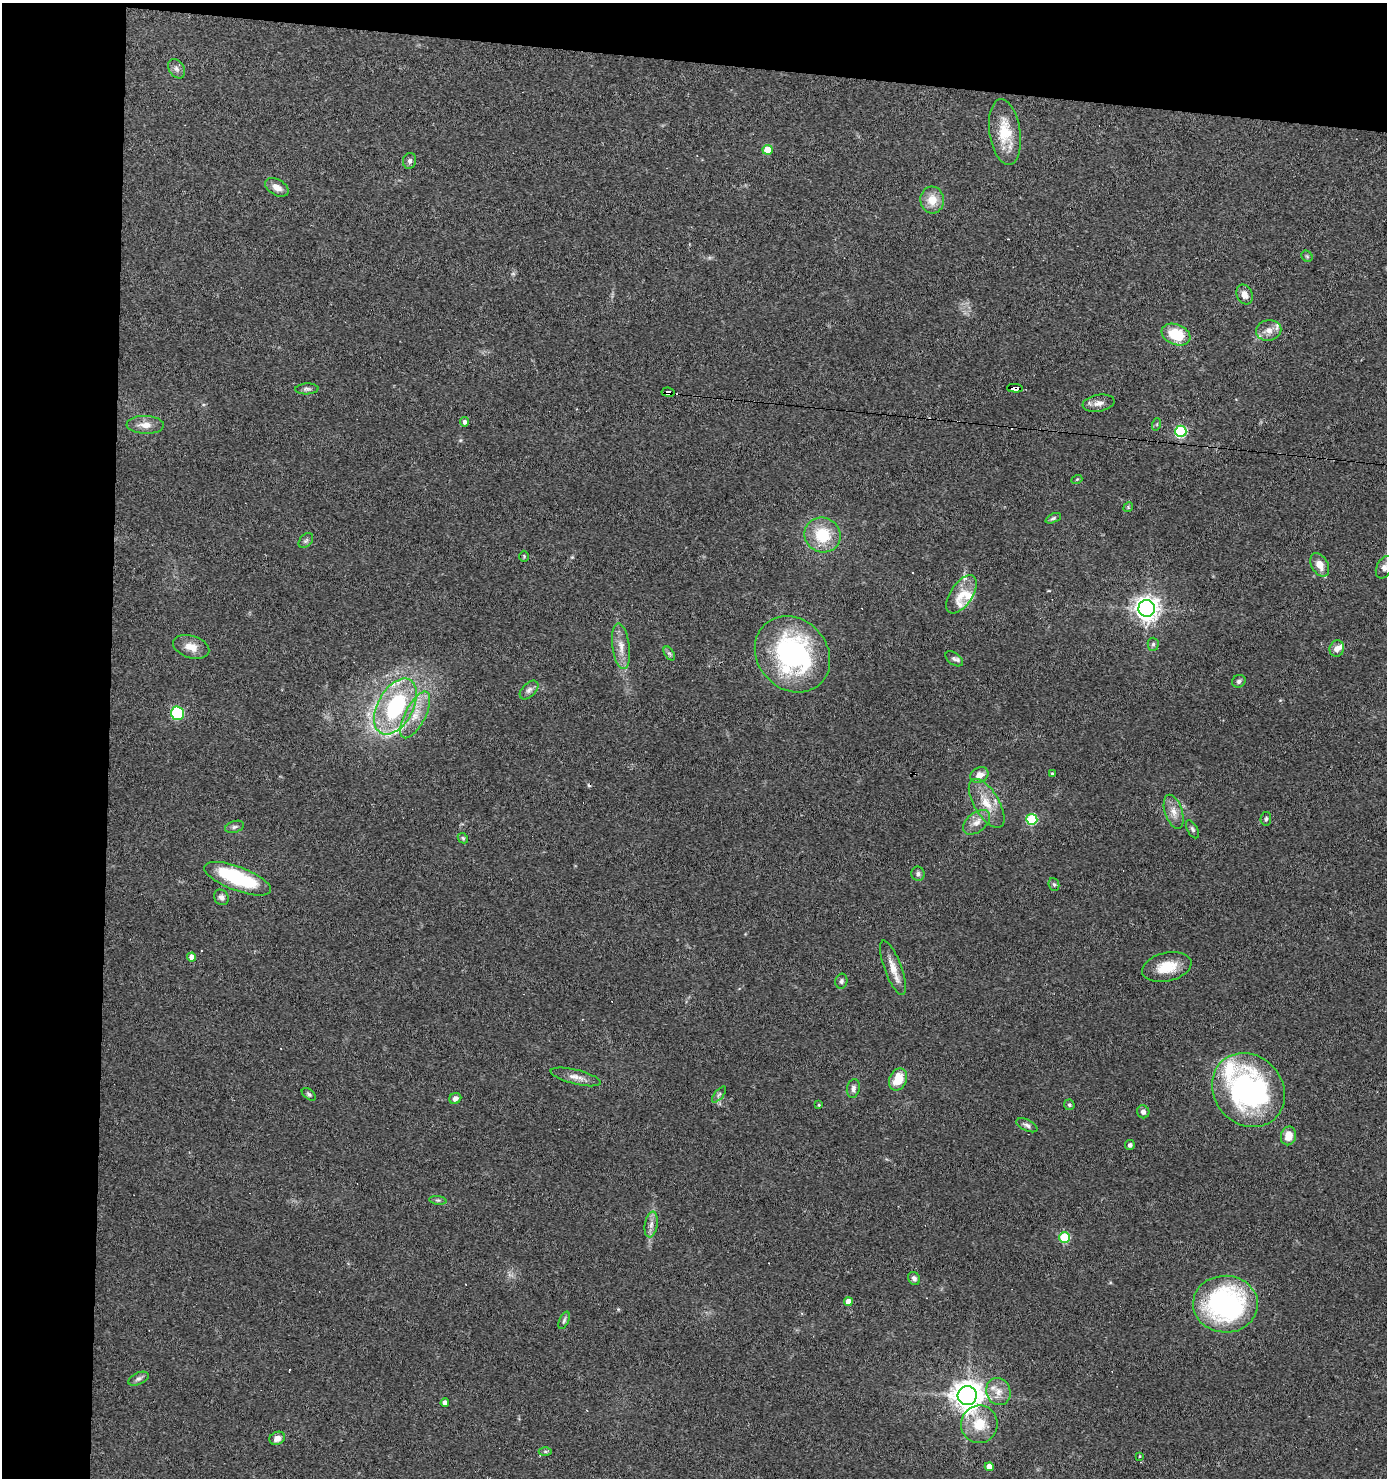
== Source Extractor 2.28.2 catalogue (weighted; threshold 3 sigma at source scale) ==
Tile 1 of 3 x 3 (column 1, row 1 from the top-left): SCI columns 100-1484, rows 2954-4429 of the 4453 x 4429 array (HDU 1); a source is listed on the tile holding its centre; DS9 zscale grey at full resolution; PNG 1389 x 1480 px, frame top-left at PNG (2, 3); each listed source drawn as its Kron ellipse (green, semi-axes under 4 px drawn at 4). Shown black and unused: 12% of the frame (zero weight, under 3 of 4 exposures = <1% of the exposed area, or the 3 px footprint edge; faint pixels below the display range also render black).
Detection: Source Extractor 2.28.2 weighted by HDU 2 'WHT'; one run over the whole footprint, this tile lists its part. Background 0.0606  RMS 0.0051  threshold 0.0229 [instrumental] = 3 sigma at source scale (4.5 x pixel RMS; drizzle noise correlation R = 1.50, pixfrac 1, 0.05/0.05 arcsec/px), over >= 5 px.
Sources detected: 106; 2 inside a brighter object's white glare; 9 cosmic-ray / hot-pixel residue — neither listed nor drawn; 8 inside a brighter listed object's ellipse — not listed separately; the other 87 listed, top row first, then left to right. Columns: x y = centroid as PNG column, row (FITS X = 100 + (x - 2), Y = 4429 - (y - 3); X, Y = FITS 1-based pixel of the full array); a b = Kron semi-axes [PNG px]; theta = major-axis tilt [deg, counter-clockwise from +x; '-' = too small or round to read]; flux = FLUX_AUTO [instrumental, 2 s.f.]
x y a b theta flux
177 69 10 7 -57 2.1
1005 132 33 15 -82 17
767 150 5 5 - 12
410 161 8 6 75 1.4
277 187 13 7 -29 3.9
932 200 13 12 - 7.7
1307 256 6 5 - 0.76
1244 295 10 7 -65 3.8
1269 330 13 10 11 4.5
1176 334 15 10 -22 17
1015 388 8 4 -4 44
307 389 11 5 3 1.5
668 392 6 4 -8 130
1099 403 16 8 10 3.7
465 422 4 4 - 1.8
1157 424 6 4 72 0.63
145 425 19 9 -1 5.1
1181 431 6 5 - 60
1077 479 5 3 - 0.45
1128 507 5 4 - 0.66
1053 518 8 4 25 0.99
822 535 18 17 - 19
306 541 8 6 48 1.2
524 556 6 4 -90 0.65
1320 565 13 8 -61 5.7
1384 567 12 7 63 3.1
961 594 22 11 56 8.2
1147 608 8 8 - 410
1153 644 6 5 - 1
621 646 23 8 -83 5.9
191 647 19 11 -17 6.4
1337 649 8 7 - 3.1
669 653 8 4 -57 1
792 654 41 35 -47 91
954 659 10 5 -36 1.5
1239 681 7 6 - 1.3
529 690 11 7 45 2.1
395 706 30 17 61 52
177 713 7 6 - 38
415 715 26 10 63 10
1052 774 4 3 - 0.65
979 775 9 7 28 4.3
987 803 27 12 -59 11
1174 812 17 8 -72 4.9
1032 819 5 5 - 40
1266 819 7 5 82 1
977 822 15 9 39 4.8
235 827 10 5 17 1.4
1192 829 10 5 -60 1.2
463 838 6 4 -46 0.7
918 874 7 6 - 1.5
238 879 35 12 -20 40
1054 884 6 5 - 0.94
221 897 8 7 - 1.9
191 957 4 4 - 3
1167 967 25 14 13 12
893 968 29 8 -70 6.6
841 981 7 6 - 1.3
576 1077 26 7 -14 4.5
898 1079 11 8 66 12
853 1088 9 6 78 1.9
1248 1090 39 34 -49 120
309 1094 8 5 -37 1
719 1094 10 3 50 0.88
455 1098 6 5 - 2.2
819 1105 4 3 - 0.52
1069 1105 5 5 - 0.86
1143 1112 6 6 - 2.2
1027 1125 11 5 -26 1.7
1288 1136 9 7 78 6
1130 1145 5 4 - 1.5
438 1200 8 4 -7 0.93
651 1224 13 6 80 2.9
1065 1237 5 5 - 32
914 1278 7 5 -58 1.6
848 1302 4 4 - 5.2
1225 1304 32 28 -1 100
564 1320 9 4 66 1.1
138 1379 11 6 25 1.6
998 1391 14 12 -68 5.6
967 1396 9 9 - 670
445 1403 4 4 - 2.9
979 1424 19 18 - 13
277 1438 8 6 25 3.2
545 1451 6 4 0 0.79
1140 1456 4 3 - 0.43
989 1467 4 4 - 4.6
Overlapping masked pixels (flux is a lower limit): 2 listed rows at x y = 1015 388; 668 392
Isophote crosses this tile's border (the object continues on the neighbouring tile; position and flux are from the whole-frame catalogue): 1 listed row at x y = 1384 567